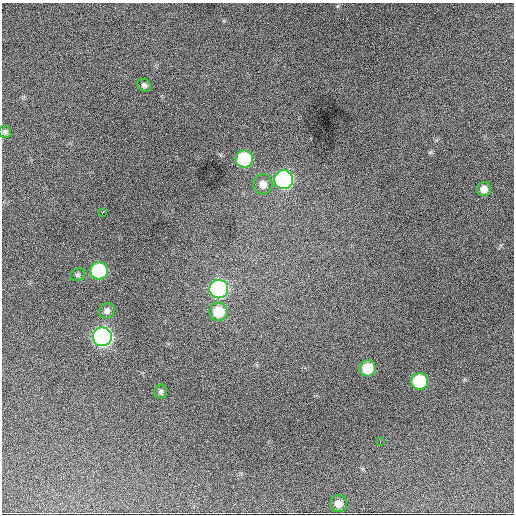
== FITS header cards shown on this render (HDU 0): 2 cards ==
NAXIS1  =                  512 / Axis length
NAXIS2  =                  512 / Axis length

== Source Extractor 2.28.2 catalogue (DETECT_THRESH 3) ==
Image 512 x 512 px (HDU 0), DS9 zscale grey, 1 PNG px = 1 image px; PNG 516 x 516 px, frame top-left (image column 1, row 512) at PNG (2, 3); each listed source drawn as its Kron ellipse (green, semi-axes under 4 px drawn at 4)
Background 1190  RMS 34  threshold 101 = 3 sigma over >= 5 px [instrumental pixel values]
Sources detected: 18; all 18 listed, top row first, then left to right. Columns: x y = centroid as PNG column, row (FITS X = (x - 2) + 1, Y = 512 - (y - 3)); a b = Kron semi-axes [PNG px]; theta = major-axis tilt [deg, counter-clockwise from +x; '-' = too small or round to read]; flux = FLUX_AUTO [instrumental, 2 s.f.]
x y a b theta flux
144 85 7 6 - 5500
5 132 6 6 - 4900
244 159 8 8 - 190000
284 180 9 9 - 540000
263 184 10 9 - 19000
484 189 7 7 - 17000
103 212 4 2 - 7000
99 271 8 8 - 250000
77 275 7 6 - 4300
219 289 9 9 - 580000
107 311 8 7 - 8800
218 312 9 9 - 58000
102 337 9 9 - 920000
367 368 8 8 - 53000
419 381 8 8 - 150000
161 392 7 6 - 5400
380 442 3 2 - 2700
338 504 8 8 - 18000